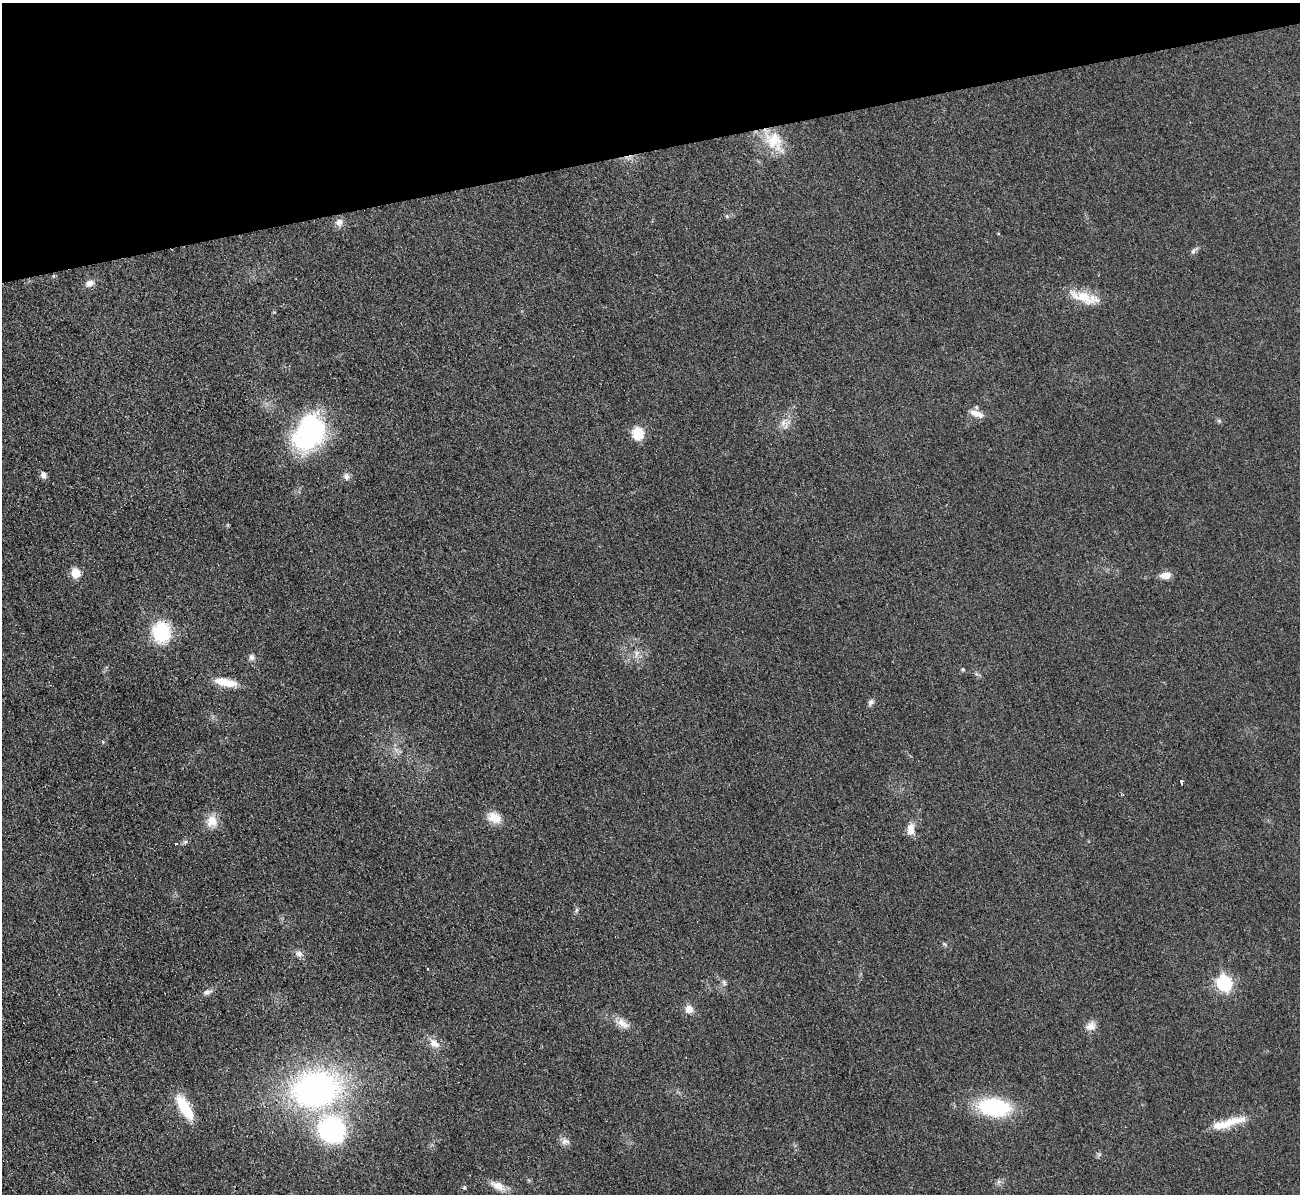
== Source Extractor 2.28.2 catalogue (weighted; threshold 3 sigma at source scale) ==
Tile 3 of 4 x 4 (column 3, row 1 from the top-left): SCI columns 2605-3902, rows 3718-4909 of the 5221 x 5176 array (HDU 1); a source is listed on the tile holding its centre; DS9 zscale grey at full resolution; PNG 1302 x 1196 px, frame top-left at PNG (2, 3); no overlay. Shown black and unused: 12% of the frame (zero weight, under 2 of 3 exposures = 2% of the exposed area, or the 3 px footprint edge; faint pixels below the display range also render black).
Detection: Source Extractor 2.28.2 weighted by HDU 2 'WHT'; one run over the whole footprint, this tile lists its part. Background 0.0633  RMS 0.0099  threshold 0.0444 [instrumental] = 3 sigma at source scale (4.5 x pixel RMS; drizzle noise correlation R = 1.50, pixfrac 1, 0.05/0.05 arcsec/px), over >= 5 px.
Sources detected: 48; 1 cosmic-ray / hot-pixel residue — not listed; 2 inside a brighter listed object's ellipse — not listed separately; the other 45 listed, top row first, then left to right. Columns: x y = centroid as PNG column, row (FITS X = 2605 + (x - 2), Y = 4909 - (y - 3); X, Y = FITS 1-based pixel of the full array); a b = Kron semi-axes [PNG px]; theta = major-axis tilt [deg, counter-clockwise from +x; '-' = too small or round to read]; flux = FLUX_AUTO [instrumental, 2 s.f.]
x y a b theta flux
774 141 37 19 -49 32
727 216 5 5 - 1.4
339 223 12 10 86 5.6
1193 251 8 5 63 2.5
90 283 12 8 28 5.8
1085 297 43 13 -16 25
974 413 13 10 -16 7.1
1219 421 5 5 - 1.6
784 423 19 12 13 10
309 433 44 31 61 130
638 433 6 6 - 89
43 475 8 6 -64 4.8
346 476 11 7 -85 4.1
76 573 6 5 - 47
1165 575 14 8 5 7.9
161 632 21 17 -83 57
637 653 12 7 81 5.3
252 657 8 7 - 3.3
963 669 4 4 - 1.5
225 682 28 8 -11 18
871 702 10 7 58 3.2
103 742 6 3 -72 0.98
1181 782 4 2 - 2.4
494 818 17 11 -23 15
212 821 15 14 - 13
911 829 13 8 89 11
176 843 3 2 - 1.1
576 910 7 4 89 1.8
299 954 11 8 -32 4.5
724 983 8 6 -74 2.4
1224 983 7 6 - 210
207 992 12 7 16 4.1
689 1009 10 9 - 8.2
622 1023 22 10 -33 11
1091 1026 14 11 36 7.6
434 1043 14 9 -39 10
316 1089 51 38 10 300
185 1107 29 11 -60 35
994 1107 28 16 -8 92
1231 1122 45 10 14 22
332 1129 39 36 -56 110
565 1141 11 9 5 5.1
998 1182 7 4 71 2
498 1186 22 9 -23 11
464 1187 6 5 - 1.3
Overlapping masked pixels (flux is a lower limit): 1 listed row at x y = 774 141